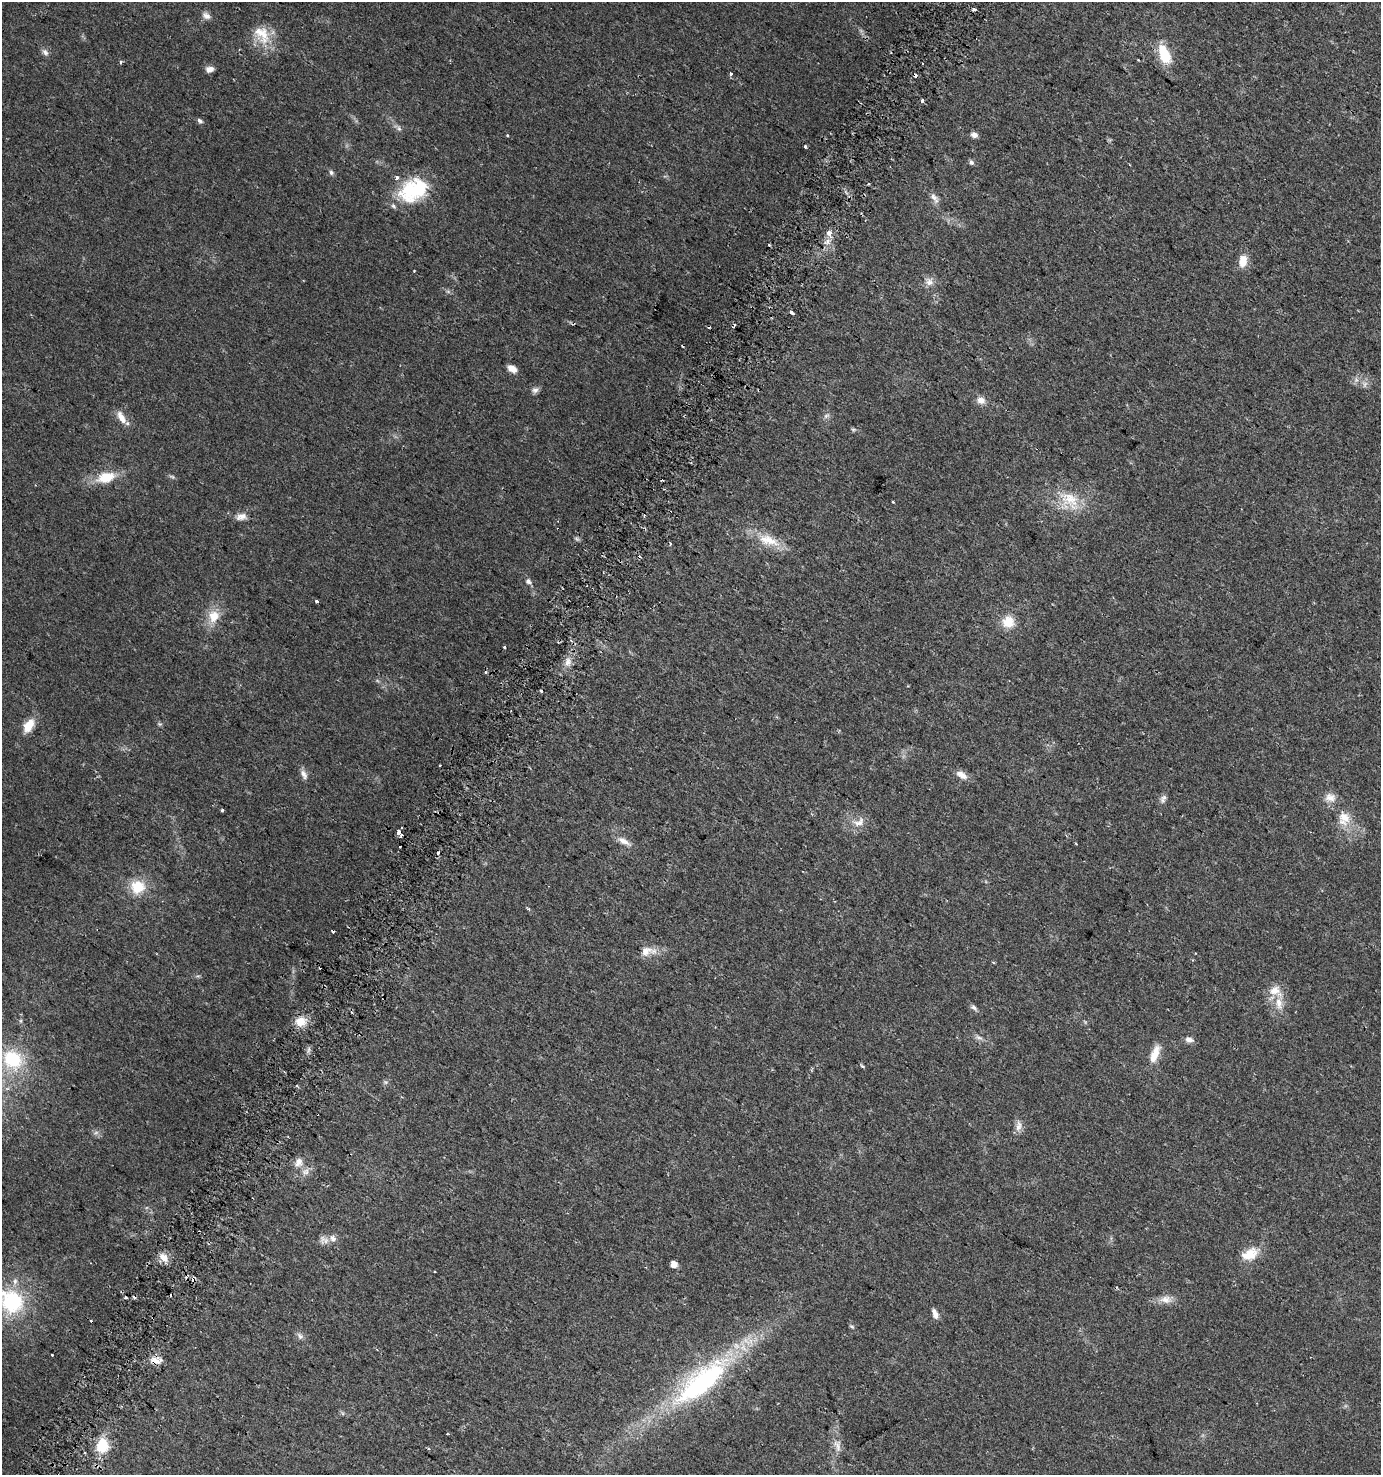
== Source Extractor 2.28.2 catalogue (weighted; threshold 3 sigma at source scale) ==
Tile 7 of 4 x 4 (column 3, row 2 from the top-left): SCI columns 2977-4355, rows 2973-4445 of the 6018 x 5937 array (HDU 1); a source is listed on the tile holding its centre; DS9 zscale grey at full resolution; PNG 1383 x 1477 px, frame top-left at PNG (2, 2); no overlay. Shown black and unused: <1% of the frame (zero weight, under 2 of 3 exposures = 2% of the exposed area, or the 3 px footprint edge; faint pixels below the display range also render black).
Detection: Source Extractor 2.28.2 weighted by HDU 2 'WHT'; one run over the whole footprint, this tile lists its part. Background 0.0616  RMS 0.0082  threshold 0.037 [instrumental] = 3 sigma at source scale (4.5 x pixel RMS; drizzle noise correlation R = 1.50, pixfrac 1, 0.0396/0.0396 arcsec/px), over >= 5 px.
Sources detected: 112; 1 too faint to see at this stretch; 18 cosmic-ray / hot-pixel residue — not listed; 4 inside a brighter listed object's ellipse — not listed separately; the other 89 listed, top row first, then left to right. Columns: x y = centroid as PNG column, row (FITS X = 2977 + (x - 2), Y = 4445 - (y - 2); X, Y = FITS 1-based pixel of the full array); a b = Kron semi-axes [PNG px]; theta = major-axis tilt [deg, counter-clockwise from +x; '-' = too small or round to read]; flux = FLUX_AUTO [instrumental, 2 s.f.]
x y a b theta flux
206 16 12 8 -33 3.9
262 34 29 19 -55 21
45 52 10 6 -46 3
1164 55 21 10 -70 27
121 62 3 3 - 2.2
210 69 9 6 15 4.4
731 74 3 3 - 6.8
922 101 3 3 - 17
200 121 8 5 -40 1.9
507 135 3 3 - 0.7
974 135 6 5 - 5.1
806 146 3 3 - 4.7
971 162 7 6 - 1.9
331 172 7 5 -59 1.9
415 190 34 22 27 57
934 198 16 7 -55 4.7
829 233 4 4 - 11
1243 261 15 9 82 10
414 271 2 2 - 0.61
929 282 13 11 -54 5.5
448 291 7 4 -19 1.4
792 313 4 3 - 10
512 369 10 6 -30 6.5
1365 384 10 6 72 2.9
535 390 8 7 - 2.9
981 400 11 9 -11 5.5
826 416 9 6 31 2.5
121 417 19 8 -60 7.7
853 430 6 5 - 1.2
106 477 22 13 15 21
172 477 9 4 -23 1.6
1070 500 34 20 -41 27
893 502 3 3 - 1.4
241 517 15 9 11 5.6
577 539 6 5 - 1.6
768 540 34 14 -18 21
528 581 8 6 -48 2.5
316 601 3 3 - 1.8
214 616 17 15 68 14
1008 622 14 14 - 14
504 647 3 3 - 6.4
568 662 13 7 76 5.8
541 691 3 3 - 2.8
160 724 6 5 - 1.2
28 726 15 9 60 14
440 765 2 2 - 0.96
304 774 13 7 -62 4.2
961 775 16 8 -32 6.6
1164 797 10 7 30 2.8
1330 797 16 13 -13 7.7
222 810 3 3 - 2.8
1344 818 20 16 -90 15
859 822 19 10 35 8
399 833 5 4 - 14
624 841 18 7 -28 6.4
400 846 3 2 - 1.1
438 852 3 3 - 7.1
138 887 18 16 1 20
646 951 15 12 30 8.5
1276 991 19 14 -26 11
974 1008 11 5 -39 2.5
300 1021 13 11 -11 11
979 1037 11 5 -14 2.8
1189 1039 9 7 -17 4.1
1155 1054 24 9 68 13
13 1059 26 22 -42 45
862 1066 7 3 -45 1
386 1082 6 5 - 1.6
1019 1126 17 8 82 5.3
298 1162 13 10 57 6.2
305 1171 12 9 28 5.3
333 1238 10 8 -61 4.5
322 1239 14 6 89 3.4
1250 1254 25 14 25 15
164 1257 12 9 -45 7.5
674 1264 5 5 - 8.4
125 1297 3 3 - 1.2
1166 1299 16 10 -3 7.3
12 1302 27 26 - 61
935 1314 11 5 -69 5.1
852 1327 7 4 -39 1.3
300 1336 11 7 -50 3.1
52 1354 3 3 - 2.6
156 1360 17 8 -5 6.8
701 1382 83 27 40 160
447 1433 4 2 - 0.64
102 1446 16 13 83 20
837 1446 19 9 -79 7
428 1448 4 3 - 0.84
Overlapping masked pixels (flux is a lower limit): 2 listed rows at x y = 399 833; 156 1360
Isophote crosses this tile's border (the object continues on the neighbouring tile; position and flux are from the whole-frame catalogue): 1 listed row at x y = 12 1302